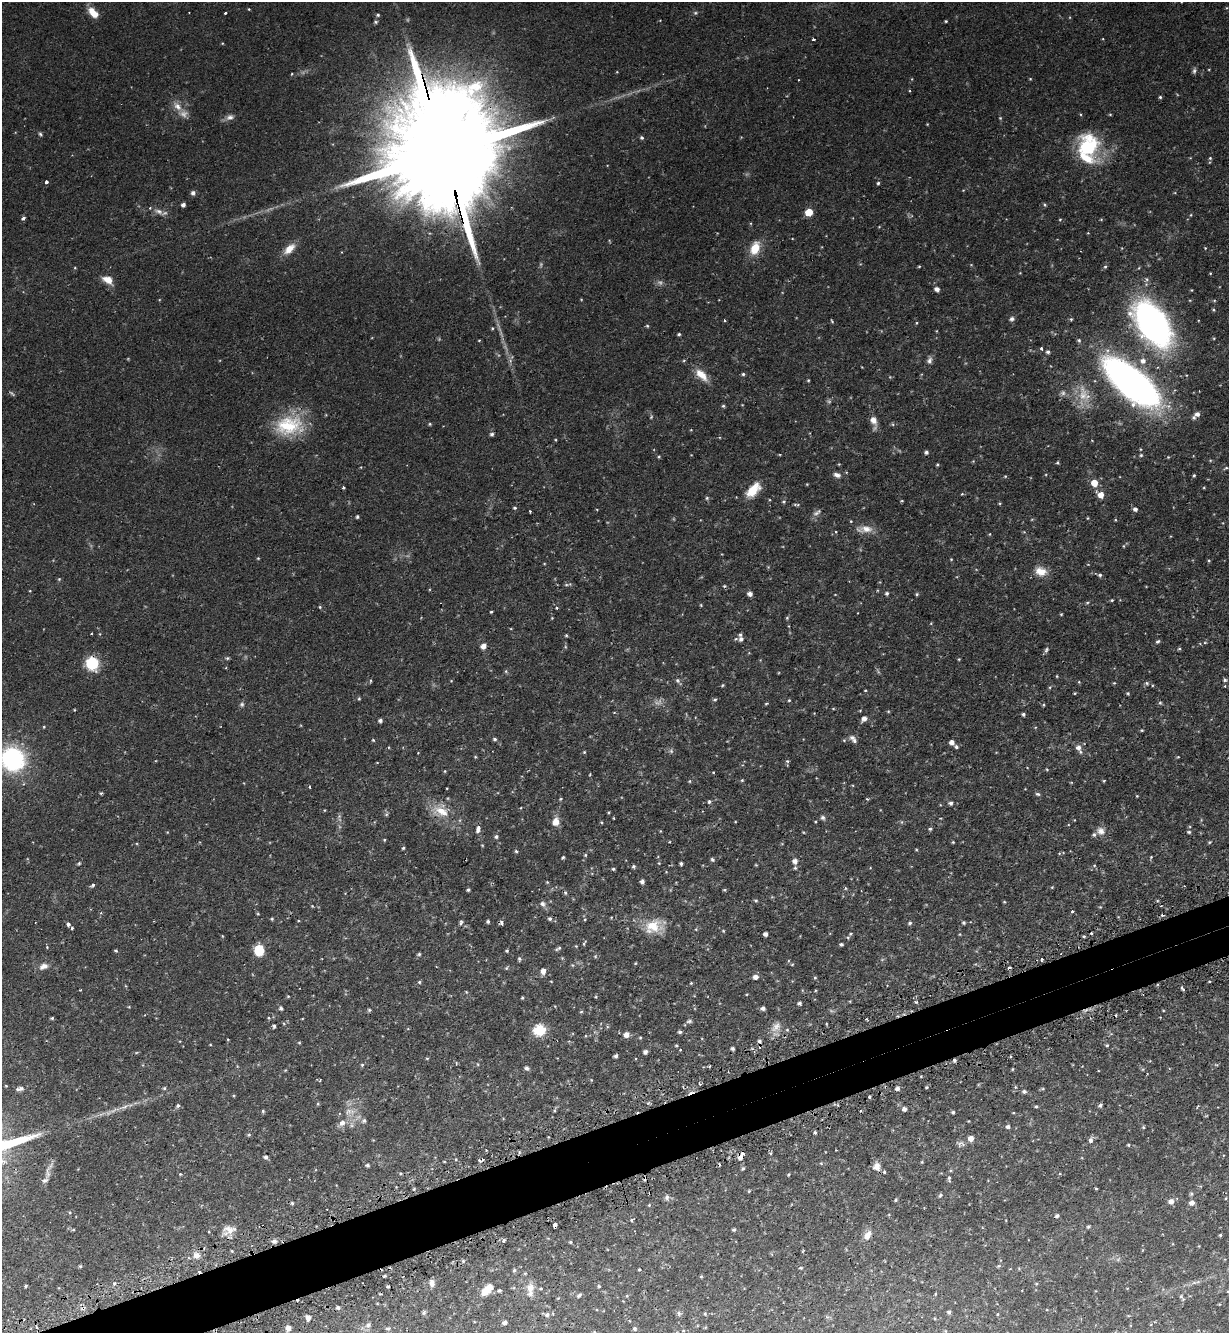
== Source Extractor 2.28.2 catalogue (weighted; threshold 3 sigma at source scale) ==
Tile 7 of 4 x 4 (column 3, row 2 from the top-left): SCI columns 2624-3850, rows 2699-4029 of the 5375 x 5396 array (HDU 1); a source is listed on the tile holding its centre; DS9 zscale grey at full resolution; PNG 1231 x 1335 px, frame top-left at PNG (2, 2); no overlay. Shown black and unused: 4% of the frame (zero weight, under 2 of 3 exposures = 5% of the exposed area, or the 3 px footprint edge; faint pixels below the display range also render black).
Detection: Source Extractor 2.28.2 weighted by HDU 2 'WHT'; one run over the whole footprint, this tile lists its part. Background 0.0556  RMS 0.0048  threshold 0.0216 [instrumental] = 3 sigma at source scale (4.5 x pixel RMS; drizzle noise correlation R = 1.50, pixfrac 1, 0.05/0.05 arcsec/px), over >= 5 px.
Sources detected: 426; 7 too faint to see at this stretch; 11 cosmic-ray / hot-pixel residue — not listed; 9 inside a brighter listed object's ellipse — not listed separately; the other 399 listed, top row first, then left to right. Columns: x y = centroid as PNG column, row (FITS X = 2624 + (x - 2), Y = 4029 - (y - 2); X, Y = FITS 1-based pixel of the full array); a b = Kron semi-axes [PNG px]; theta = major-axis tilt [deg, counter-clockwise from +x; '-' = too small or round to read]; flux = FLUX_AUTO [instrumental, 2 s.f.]
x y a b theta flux
249 9 3 3 - 0.37
189 12 3 2 - 0.52
93 13 14 7 -48 6.1
225 13 3 3 - 2.7
695 13 5 5 - 0.67
378 15 5 4 - 0.78
946 21 3 2 - 0.43
813 39 3 3 - 1
1194 71 8 5 72 1
1030 79 4 3 - 0.35
1160 97 4 4 - 0.62
177 106 14 8 -46 4
1110 114 5 3 - 0.41
230 117 11 8 17 2.2
1000 118 5 4 - 0.47
927 124 4 3 - 0.34
40 134 6 4 -46 0.71
642 138 5 5 - 0.84
1088 147 30 25 88 33
442 150 71 25 -75 24000
1210 158 4 4 - 0.51
46 182 3 3 - 4
878 183 4 3 - 0.67
193 193 5 5 - 1.6
1045 204 5 4 - 0.59
183 205 4 4 - 1.6
159 211 13 7 -21 2.4
809 212 5 5 - 12
1191 215 4 3 - 0.37
23 218 4 3 - 2.1
1101 219 5 3 - 0.38
1060 220 4 4 - 0.48
755 248 15 10 69 8.9
1205 248 4 3 - 0.38
289 249 16 8 43 5.3
919 266 4 3 - 0.42
1105 267 6 5 - 0.75
1147 279 6 5 - 0.92
108 280 12 7 -29 4.9
937 289 5 5 - 2.1
1213 310 4 3 - 0.51
1012 319 7 6 - 1.2
1071 319 5 5 - 0.57
725 320 3 3 - 0.54
832 321 4 3 - 0.48
917 323 5 3 - 0.43
1152 324 32 18 -56 220
647 326 5 4 - 0.57
679 334 4 3 - 0.68
1079 340 6 5 - 0.76
1041 349 4 3 - 1.2
1048 352 5 4 - 0.95
929 360 10 6 77 1.7
510 361 7 4 73 1
1143 361 8 7 - 2.4
743 374 4 4 - 0.73
701 375 19 9 -45 6.3
808 380 3 3 - 0.45
1130 382 51 21 -41 220
1083 395 30 13 -83 10
723 406 5 4 - 0.68
1197 414 6 5 - 1.9
651 417 6 4 65 0.55
873 420 12 8 -60 3.5
430 424 4 4 - 0.49
289 425 37 24 7 25
492 434 5 4 - 1.1
1140 449 5 3 - 0.37
926 452 4 4 - 1.1
1141 455 5 5 - 0.62
659 456 4 4 - 0.49
1168 457 4 4 - 0.38
1058 463 4 3 - 0.56
937 465 4 3 - 0.56
1226 468 6 4 34 0.6
837 475 9 6 -16 2
1194 475 4 3 - 0.58
1005 476 4 3 - 0.41
1094 483 5 5 - 7.7
807 484 5 3 - 0.35
1204 488 5 3 - 0.39
753 490 17 9 47 10
962 494 5 3 - 0.47
1101 495 7 5 -41 4.7
707 498 5 4 - 0.75
784 501 5 4 - 0.67
902 501 4 3 - 0.45
795 504 6 4 -6 0.62
515 508 4 4 - 0.78
1135 509 5 5 - 1.4
530 511 3 2 - 0.57
357 517 4 4 - 0.78
1088 518 4 3 - 0.33
1115 520 4 3 - 0.4
851 521 4 3 - 0.38
865 529 23 9 2 4.6
836 531 4 4 - 0.6
990 534 4 3 - 0.36
1123 546 5 3 - 0.4
258 558 4 4 - 0.42
951 559 3 3 - 0.36
1209 560 5 3 - 0.45
1041 571 15 11 -13 5.5
1100 575 5 5 - 0.88
59 579 5 4 - 0.48
566 585 6 4 0 0.72
887 593 5 5 - 0.97
750 594 5 4 - 2
916 594 5 4 - 0.59
1112 600 4 3 - 0.5
1087 603 5 3 - 0.53
701 605 4 4 - 0.41
320 607 4 4 - 0.48
556 608 4 3 - 0.58
491 612 4 2 - 0.46
1061 614 4 3 - 0.44
552 618 3 3 - 0.33
787 618 5 4 - 0.57
931 623 4 3 - 0.37
566 635 4 3 - 0.53
741 639 7 6 - 1.8
1158 641 6 5 - 0.82
1205 642 5 3 - 0.46
483 646 6 6 - 2.2
1179 649 5 4 - 0.61
1046 650 8 5 66 1
227 658 5 4 - 0.6
959 659 4 3 - 0.39
92 664 8 7 - 29
506 671 6 3 72 0.55
1057 676 4 3 - 0.37
677 680 7 5 -89 0.93
1225 680 5 5 - 0.83
370 681 5 3 - 0.43
1079 682 4 3 - 0.4
1114 683 4 3 - 0.39
1147 683 6 5 - 0.8
722 685 5 3 - 0.46
865 690 3 2 - 0.37
1075 693 3 3 - 0.4
1128 693 4 4 - 0.53
359 699 4 3 - 0.54
715 699 5 5 - 0.72
789 700 4 4 - 0.47
1160 703 5 5 - 0.63
242 704 7 6 - 0.94
766 704 4 4 - 0.46
1043 705 4 3 - 0.48
833 709 5 3 - 0.37
74 710 4 2 - 0.31
888 711 4 3 - 0.44
1023 714 4 4 - 0.91
864 719 6 5 - 2.3
380 720 4 4 - 1.2
1142 730 4 3 - 0.46
852 738 8 6 4 1.5
495 739 5 4 - 0.83
373 740 4 3 - 0.47
952 742 5 4 - 2.3
956 747 4 4 - 1.2
1078 747 7 6 - 2.5
671 751 7 5 -46 0.94
584 752 5 4 - 0.49
475 757 4 4 - 0.46
1178 757 5 3 - 0.39
13 759 22 20 -41 58
787 761 5 5 - 0.71
1047 769 5 3 - 0.42
445 771 4 3 - 0.41
713 772 3 2 - 0.3
742 780 4 4 - 0.5
689 781 4 4 - 0.49
1104 781 3 3 - 0.38
309 787 3 3 - 0.76
447 788 2 2 - 0.28
101 793 3 3 - 0.61
1038 794 6 4 -17 0.77
1137 796 4 3 - 0.36
560 799 5 3 - 0.51
867 799 4 3 - 0.5
709 802 5 5 - 0.85
951 803 6 5 - 1.2
441 811 23 13 -20 9.1
386 814 6 4 1 0.64
823 817 6 6 - 1.1
613 818 4 2 - 0.41
556 822 10 8 66 4.2
601 822 4 4 - 0.52
902 822 6 4 -90 0.58
478 829 10 6 81 2
930 829 5 4 - 0.77
1101 831 12 10 -34 3
1189 832 5 3 - 0.67
496 837 5 4 - 0.97
384 840 4 3 - 0.49
953 842 4 3 - 0.44
1209 842 4 3 - 0.5
482 845 4 3 - 0.37
403 848 4 3 - 0.59
916 849 5 3 - 0.4
516 851 5 4 - 0.73
585 855 4 4 - 0.47
563 857 4 3 - 0.71
1151 857 4 3 - 0.4
712 859 5 4 - 0.86
795 861 6 6 - 2.2
79 863 5 4 - 0.62
659 863 4 4 - 0.42
681 863 3 3 - 0.94
756 865 5 3 - 0.38
633 866 4 4 - 0.85
795 868 4 4 - 0.59
613 869 4 3 - 0.61
642 881 4 4 - 1.5
547 882 3 3 - 0.39
93 885 4 4 - 0.77
1052 887 4 3 - 0.37
468 890 3 3 - 0.87
724 890 4 3 - 0.52
756 901 5 4 - 0.6
1004 902 3 3 - 0.39
543 904 8 6 -49 1.5
312 906 4 3 - 0.39
1100 907 4 4 - 0.35
1072 911 4 3 - 0.53
272 919 4 3 - 0.5
550 919 5 4 - 1
585 919 4 3 - 0.35
488 921 4 4 - 0.85
461 922 7 4 73 0.87
501 923 4 3 - 1.6
910 923 5 5 - 0.82
963 923 4 4 - 0.69
68 924 4 4 - 1.5
653 926 23 18 22 11
72 928 4 3 - 0.49
696 929 5 4 - 0.45
723 931 4 4 - 0.45
765 934 4 4 - 1.9
850 934 7 5 38 0.83
1084 936 4 3 - 0.55
584 943 8 3 66 0.61
841 944 4 3 - 0.88
47 947 4 3 - 0.49
558 948 9 4 29 0.95
259 950 12 10 -87 7.7
116 951 3 3 - 0.82
507 951 4 3 - 0.54
419 954 4 4 - 0.74
519 959 6 5 - 0.72
1042 959 3 2 - 0.61
635 963 4 3 - 0.4
792 964 5 3 - 0.4
44 966 12 7 19 2.8
1009 967 3 3 - 1.2
506 968 5 5 - 0.58
543 971 6 5 - 2.8
756 977 5 4 - 2.5
815 978 5 4 - 0.52
551 981 4 3 - 0.28
419 982 5 4 - 0.58
691 983 4 4 - 0.48
1182 988 4 3 - 1.3
466 992 5 4 - 0.43
288 996 4 3 - 0.44
596 997 5 3 - 0.43
522 998 4 3 - 0.5
799 1003 4 4 - 1.1
129 1007 4 3 - 0.39
281 1008 6 5 - 0.95
763 1008 5 4 - 1.4
369 1010 4 4 - 0.7
581 1012 5 4 - 0.55
52 1018 4 3 - 0.59
302 1019 3 2 - 0.3
689 1021 8 5 2 0.93
274 1026 4 3 - 0.89
776 1027 18 10 51 3.9
539 1030 6 6 - 47
680 1032 4 4 - 0.99
626 1034 6 5 - 3.3
640 1037 4 3 - 0.46
759 1041 7 6 - 1.2
299 1043 4 4 - 0.44
1107 1045 4 3 - 0.54
733 1049 4 3 - 1
680 1050 3 3 - 0.5
645 1052 4 4 - 1.6
616 1056 4 3 - 1.2
427 1058 5 3 - 0.44
954 1060 3 3 - 1.1
362 1065 4 4 - 0.61
526 1068 6 5 - 1.2
1012 1069 3 3 - 0.41
320 1080 4 2 - 0.4
699 1084 4 3 - 0.69
926 1087 4 3 - 0.47
164 1088 4 4 - 0.6
897 1088 4 4 - 1.5
20 1089 9 4 9 1.6
1043 1089 5 3 - 0.53
1024 1091 5 5 - 1.1
869 1097 3 3 - 0.94
318 1104 5 3 - 0.44
1100 1105 5 4 - 1.1
178 1106 5 4 - 0.91
1036 1106 4 4 - 0.66
124 1107 17 5 18 2.9
904 1109 4 4 - 1.7
555 1110 5 3 - 0.52
263 1111 4 4 - 0.56
350 1111 17 7 1 3.2
953 1112 3 3 - 0.79
364 1120 6 5 - 1
342 1123 7 7 - 2.6
1008 1127 5 5 - 1
1143 1127 5 4 - 0.54
815 1132 5 4 - 0.67
249 1135 5 4 - 0.6
971 1138 5 5 - 3.8
1091 1140 5 4 - 2
961 1144 10 8 19 1.5
1128 1145 5 4 - 0.57
771 1153 5 3 - 0.51
266 1157 4 4 - 1.3
741 1157 7 5 59 3.2
481 1160 6 3 23 2.1
922 1162 4 4 - 0.45
821 1163 5 5 - 0.52
367 1165 4 4 - 0.92
877 1166 10 8 -82 3
743 1168 5 4 - 0.65
884 1172 4 4 - 0.77
48 1173 12 5 -79 1.6
400 1173 4 3 - 0.47
180 1174 4 4 - 0.47
788 1174 3 3 - 0.52
289 1179 3 2 - 0.43
949 1179 9 5 -89 1
45 1180 8 5 27 1.2
414 1189 5 3 - 0.5
1096 1189 3 2 - 0.48
749 1191 4 3 - 0.47
1191 1194 6 5 - 0.71
940 1195 6 4 50 0.77
667 1197 8 6 77 1.4
1226 1198 4 2 - 0.27
895 1200 5 3 - 0.56
1171 1201 6 6 - 2.7
292 1203 4 3 - 0.58
1192 1203 6 5 - 2.2
649 1205 5 3 - 0.47
1057 1216 5 4 - 1
632 1220 3 3 - 1.5
555 1225 4 3 - 4.7
1088 1227 5 4 - 0.65
228 1230 20 12 20 5.1
734 1230 4 4 - 0.83
867 1235 14 8 64 3.6
1220 1235 3 3 - 0.46
504 1240 5 4 - 1.2
274 1241 6 5 - 1.6
570 1242 4 3 - 0.51
232 1251 5 3 - 0.42
196 1255 10 9 - 3.2
463 1261 5 4 - 0.54
80 1266 3 3 - 0.56
998 1266 5 4 - 0.56
801 1268 5 3 - 0.5
639 1269 3 3 - 0.47
514 1270 5 4 - 0.78
701 1276 4 4 - 0.5
1194 1282 7 4 1 0.87
432 1283 9 6 -88 2.1
114 1284 5 4 - 0.85
25 1286 3 3 - 0.63
599 1286 4 4 - 0.49
388 1287 3 3 - 1.2
489 1287 18 9 33 4.4
530 1288 14 11 -89 4.4
500 1290 4 4 - 0.77
1228 1291 2 2 - 0.4
935 1294 5 3 - 0.4
579 1295 6 4 48 0.83
627 1296 4 3 - 0.42
1181 1296 7 5 -54 0.91
338 1308 4 4 - 1.1
424 1312 5 5 - 0.81
949 1312 5 4 - 1
679 1313 7 5 -70 1
997 1314 4 3 - 0.37
547 1315 6 5 - 1.4
308 1317 4 4 - 2.6
505 1322 5 4 - 1.4
368 1325 8 6 44 1.5
288 1328 5 4 - 2.8
388 1328 8 5 12 0.88
635 1328 5 5 - 0.88
683 1330 5 3 - 0.45
Overlapping masked pixels (flux is a lower limit): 6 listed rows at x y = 442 150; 92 664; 954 1060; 741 1157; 481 1160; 555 1225
Isophote crosses this tile's border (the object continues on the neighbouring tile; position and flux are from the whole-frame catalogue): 4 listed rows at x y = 442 150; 1130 382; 13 759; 1228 1291